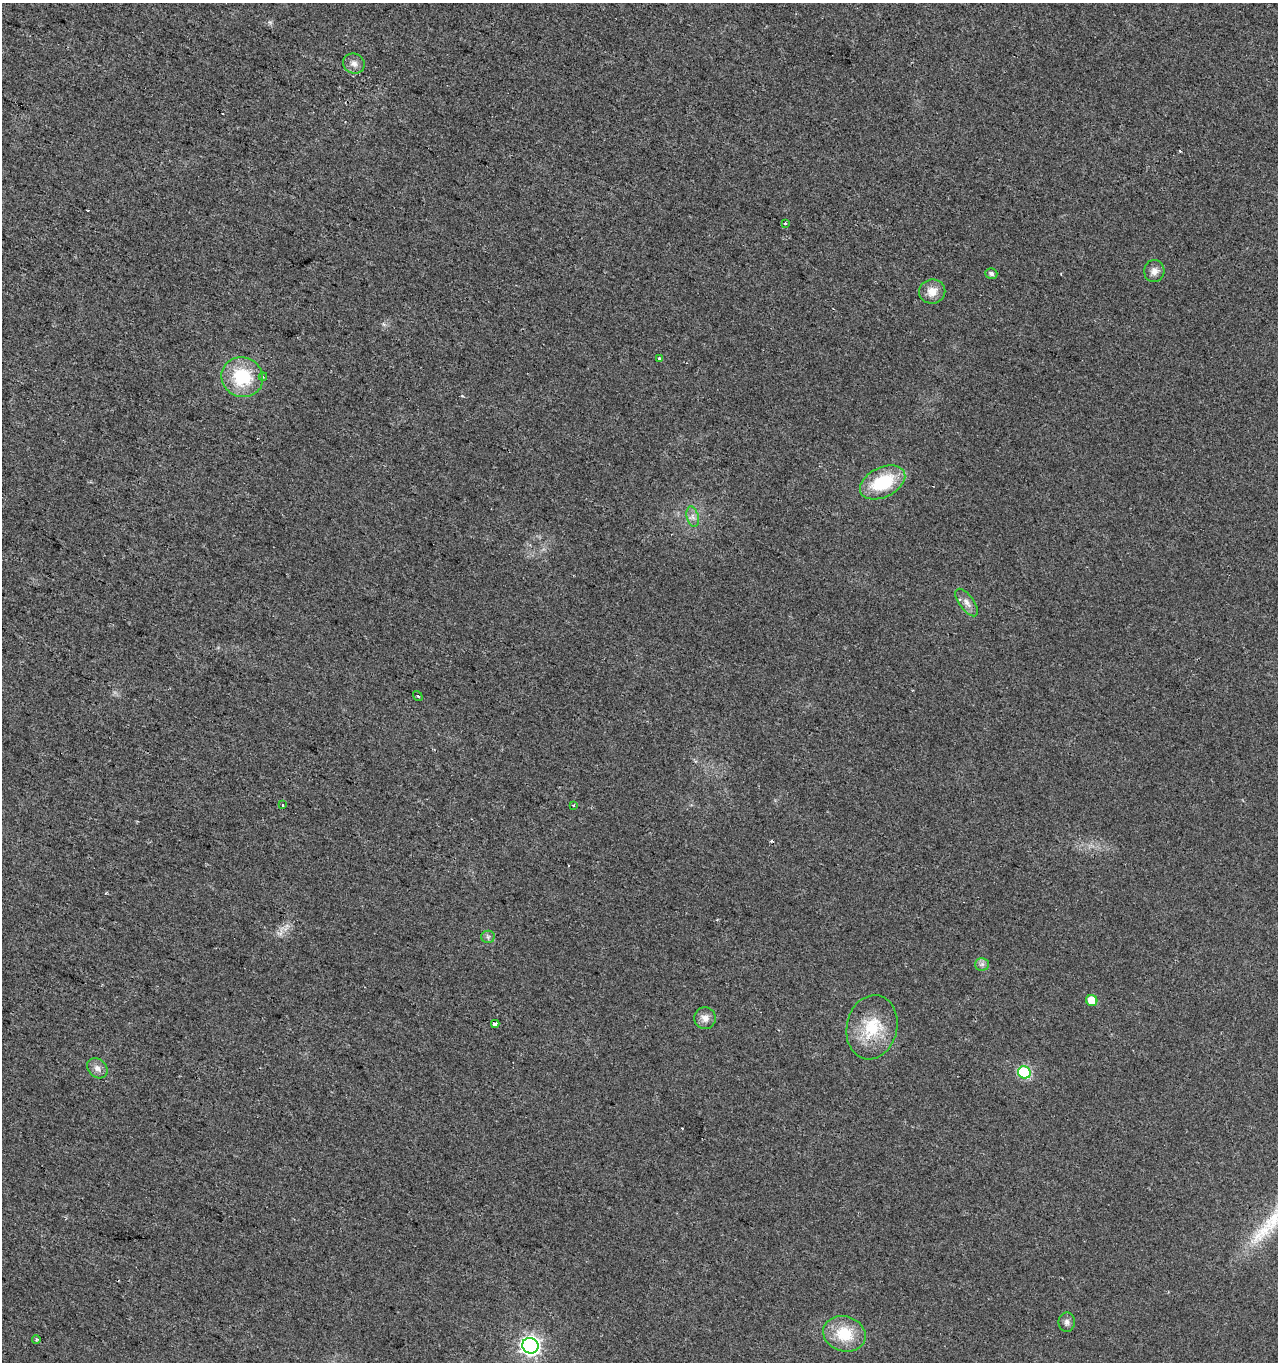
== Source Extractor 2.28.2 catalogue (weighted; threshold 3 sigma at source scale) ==
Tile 11 of 4 x 4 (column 3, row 3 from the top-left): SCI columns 2831-4106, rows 1361-2720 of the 5596 x 5447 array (HDU 1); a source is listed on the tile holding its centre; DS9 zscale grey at full resolution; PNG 1280 x 1364 px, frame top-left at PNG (2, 3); each listed source drawn as its Kron ellipse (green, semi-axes under 4 px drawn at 4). Shown black and unused: <1% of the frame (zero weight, under 2 of 3 exposures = <1% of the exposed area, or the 3 px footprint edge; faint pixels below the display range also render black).
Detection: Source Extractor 2.28.2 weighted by HDU 2 'WHT'; one run over the whole footprint, this tile lists its part. Background 0.0179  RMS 0.0078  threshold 0.0351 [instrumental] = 3 sigma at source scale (4.5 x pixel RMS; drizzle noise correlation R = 1.50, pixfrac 1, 0.0396/0.0396 arcsec/px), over >= 5 px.
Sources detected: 30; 4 cosmic-ray / hot-pixel residue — neither listed nor drawn; the other 26 listed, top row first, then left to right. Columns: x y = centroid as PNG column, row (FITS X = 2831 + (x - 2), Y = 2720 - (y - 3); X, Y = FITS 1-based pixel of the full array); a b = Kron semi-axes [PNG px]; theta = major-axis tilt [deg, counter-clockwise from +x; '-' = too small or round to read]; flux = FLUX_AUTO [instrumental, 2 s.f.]
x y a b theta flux
354 64 11 9 -24 4.8
785 223 3 3 - 1.6
1154 271 11 10 - 4.8
991 273 6 5 - 2.5
932 291 13 12 - 9.2
659 359 3 3 - 2
263 376 4 4 - 1.2
242 377 21 20 - 40
883 482 24 15 26 42
693 517 10 6 -76 3.5
967 603 16 7 -53 5
418 696 5 3 - 0.72
283 805 3 3 - 3.5
573 806 3 2 - 0.88
488 937 6 6 - 1.9
982 964 7 6 - 2.4
1092 1000 6 5 - 14
705 1018 11 10 - 5.4
495 1024 4 3 - 11
872 1027 32 25 77 34
97 1068 11 9 -43 4.6
1024 1072 6 6 - 70
1067 1322 9 8 - 3.2
844 1334 21 17 -17 27
36 1340 4 3 - 1.3
530 1346 8 7 - 350